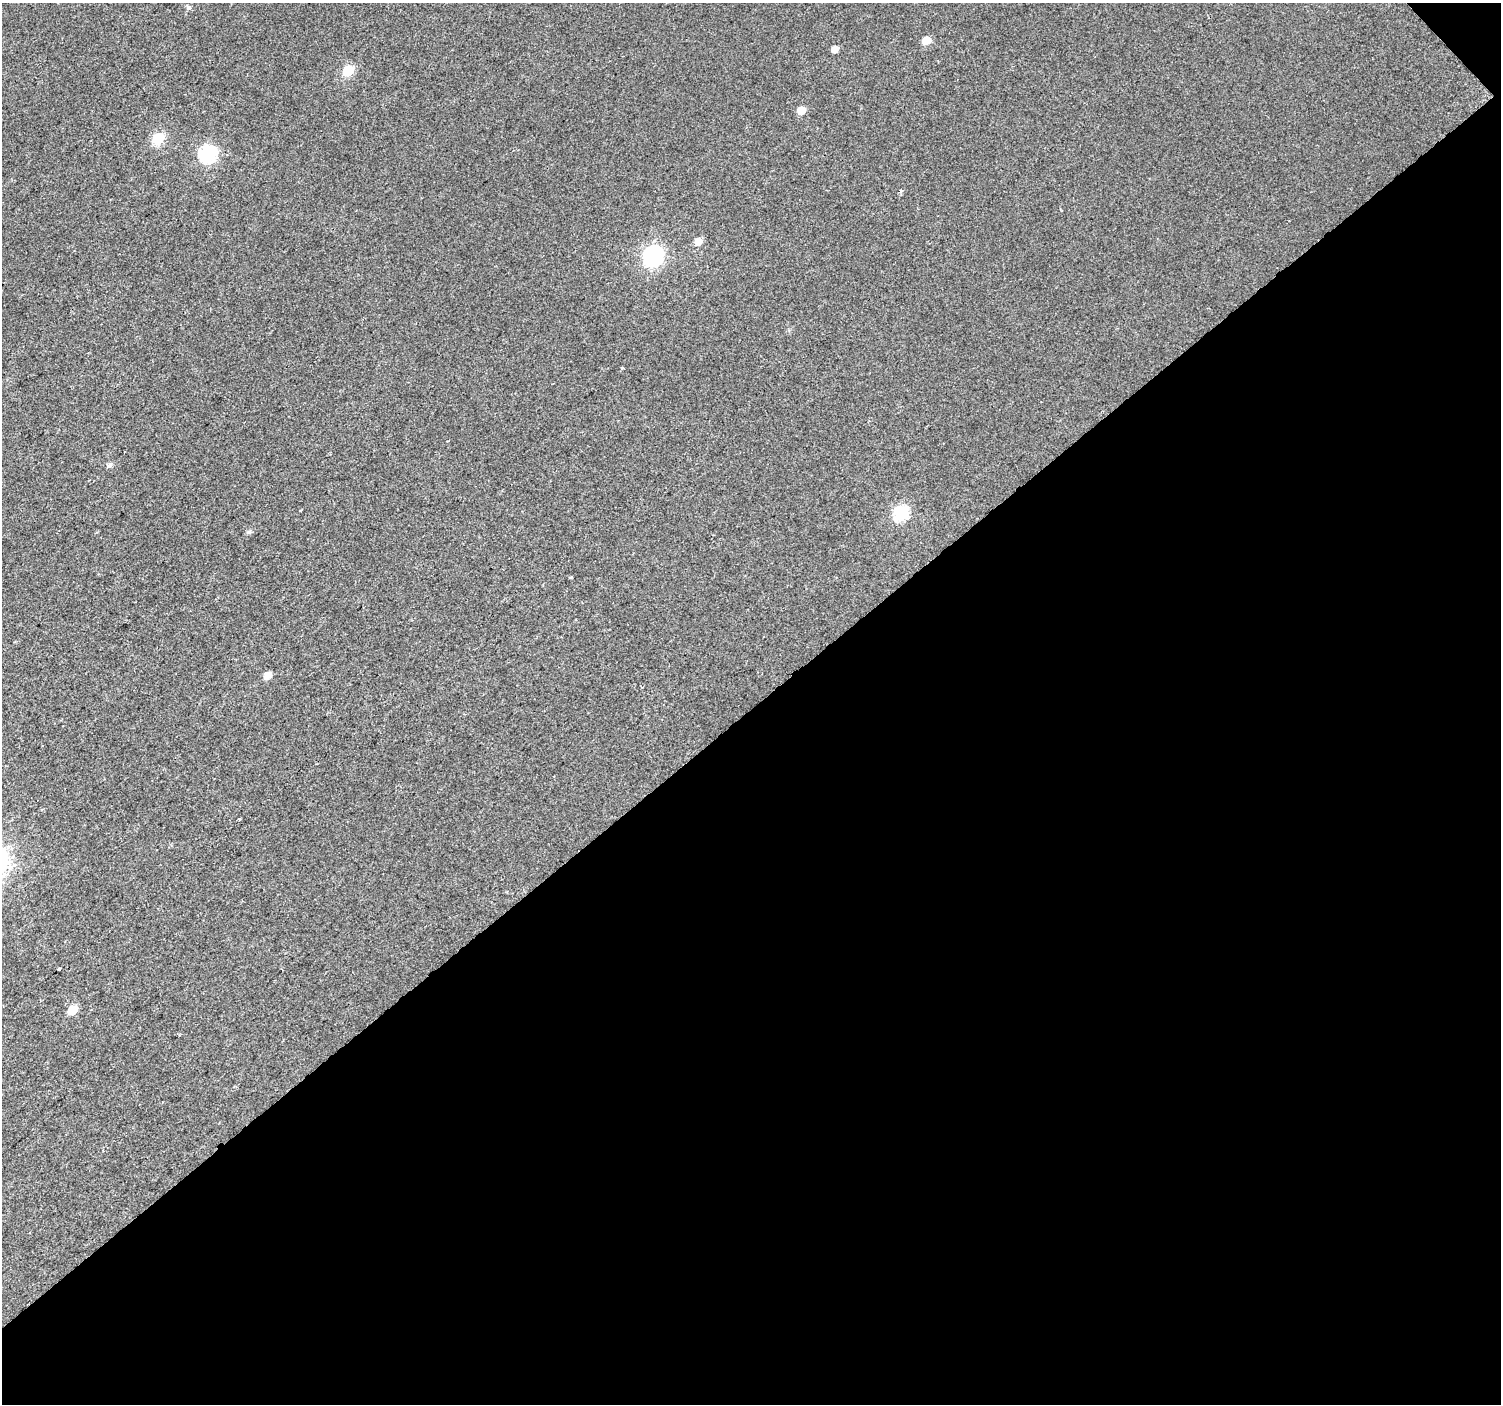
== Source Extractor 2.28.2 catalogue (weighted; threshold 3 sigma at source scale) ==
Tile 4 of 2 x 2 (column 2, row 2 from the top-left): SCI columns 1500-2998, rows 99-1500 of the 2998 x 2984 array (HDU 1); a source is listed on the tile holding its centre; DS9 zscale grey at full resolution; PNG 1503 x 1406 px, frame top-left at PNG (2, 3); no overlay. Shown black and unused: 50% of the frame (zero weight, under 2 of 3 exposures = <1% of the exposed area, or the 3 px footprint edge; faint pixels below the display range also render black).
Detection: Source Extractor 2.28.2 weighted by HDU 2 'WHT'; one run over the whole footprint, this tile lists its part. Background 0.0177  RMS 0.0077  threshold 0.0349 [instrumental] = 3 sigma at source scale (4.5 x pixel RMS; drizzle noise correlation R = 1.50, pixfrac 1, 0.0396/0.0396 arcsec/px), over >= 5 px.
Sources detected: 17; all 17 listed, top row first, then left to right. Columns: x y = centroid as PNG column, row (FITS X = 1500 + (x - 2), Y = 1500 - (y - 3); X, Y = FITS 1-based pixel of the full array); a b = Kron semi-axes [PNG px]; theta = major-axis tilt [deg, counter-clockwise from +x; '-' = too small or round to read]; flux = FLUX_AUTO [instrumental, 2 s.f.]
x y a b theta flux
188 7 6 6 - 1.9
926 40 6 6 - 12
834 49 5 5 - 4.9
348 71 6 6 - 32
801 110 6 6 - 9.5
158 138 6 6 - 47
208 154 8 7 - 140
901 191 5 3 - 0.92
698 241 6 6 - 6.8
653 255 9 8 - 240
622 368 3 3 - 1.3
109 465 7 5 34 2.3
901 513 7 7 - 92
571 577 3 3 - 1.6
267 675 6 5 - 7.8
59 969 3 3 - 2.4
73 1010 7 6 - 16
Unlisted compact peaks at least as high as the median listed source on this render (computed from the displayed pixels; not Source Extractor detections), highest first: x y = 249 532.